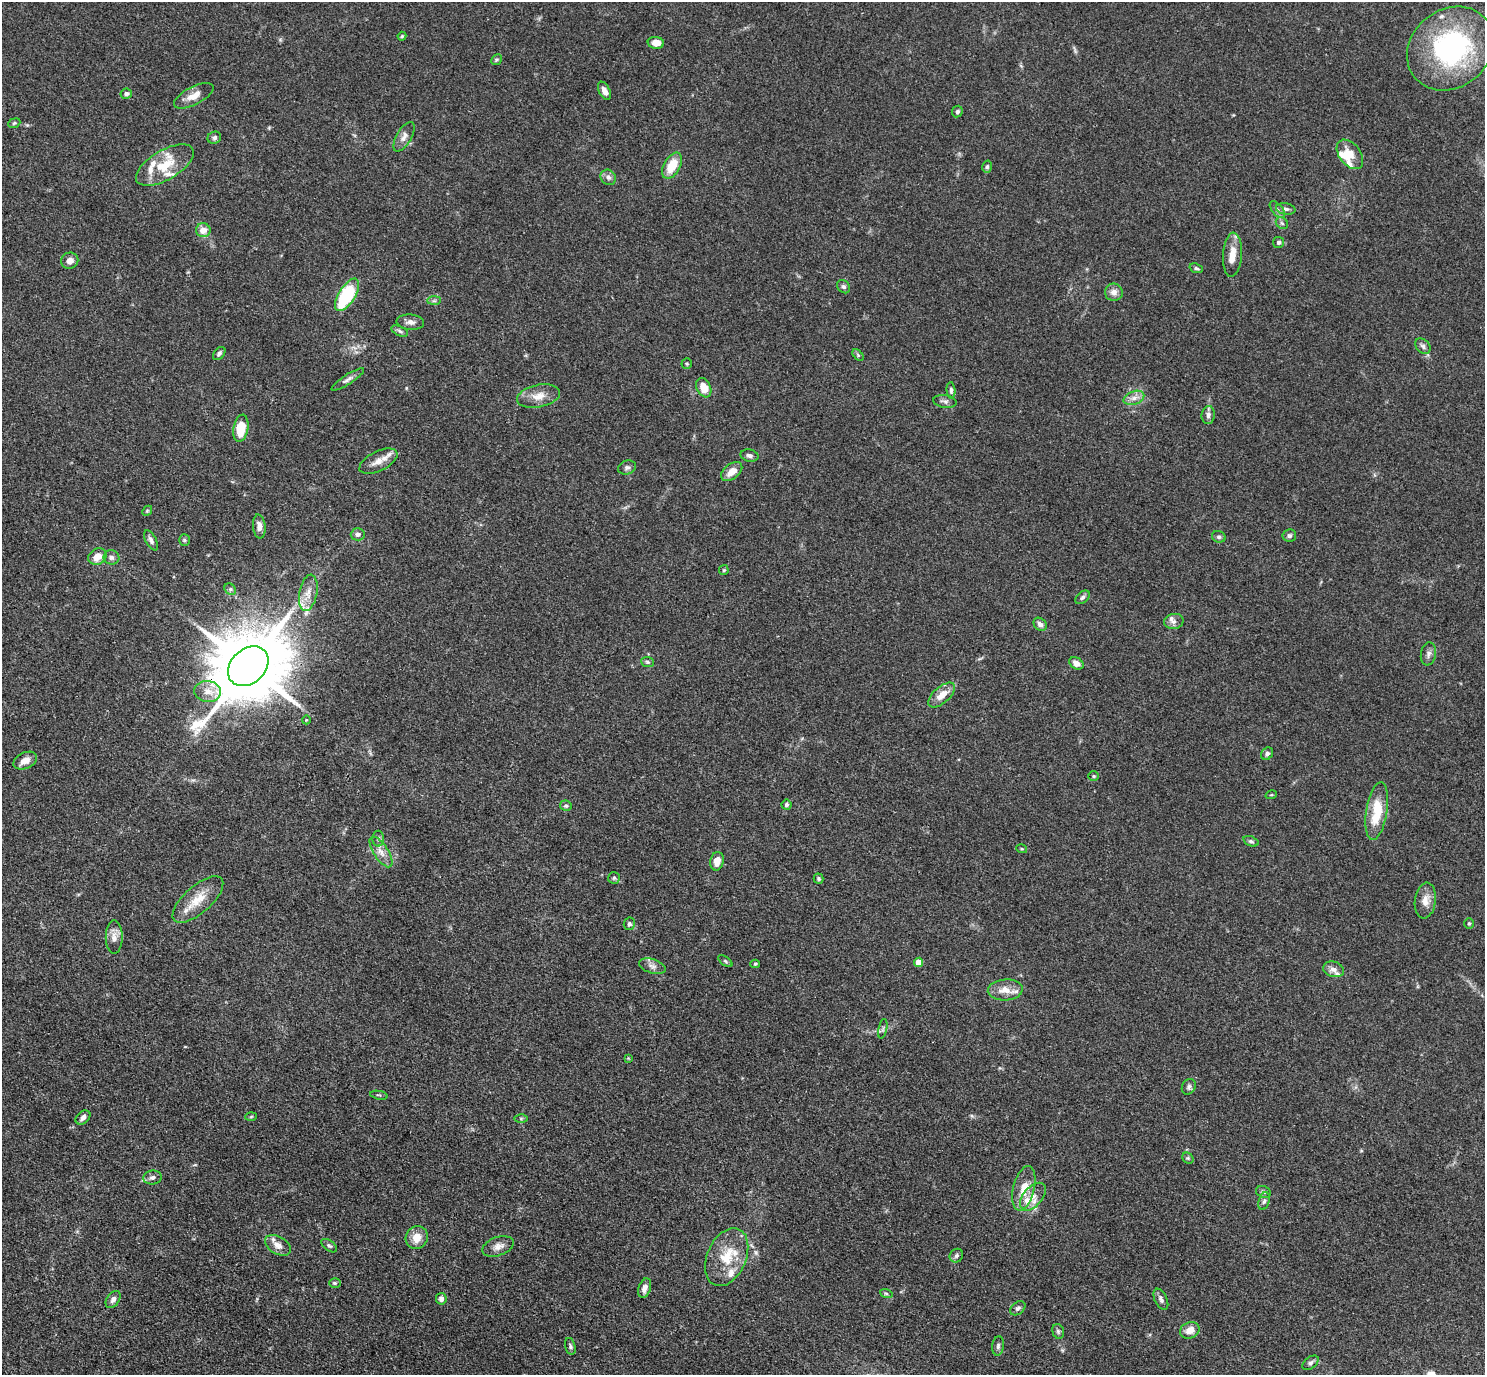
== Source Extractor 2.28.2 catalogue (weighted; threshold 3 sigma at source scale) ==
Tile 7 of 4 x 4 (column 3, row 2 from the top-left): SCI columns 2971-4453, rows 3043-4415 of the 5940 x 5944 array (HDU 1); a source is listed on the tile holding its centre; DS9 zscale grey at full resolution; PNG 1487 x 1377 px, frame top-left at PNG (2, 2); each listed source drawn as its Kron ellipse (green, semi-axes under 4 px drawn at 4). Shown black and unused: <1% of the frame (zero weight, under 3 of 4 exposures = <1% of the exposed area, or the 3 px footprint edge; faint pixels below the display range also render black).
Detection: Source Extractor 2.28.2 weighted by HDU 2 'WHT'; one run over the whole footprint, this tile lists its part. Background 0.0727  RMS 0.0056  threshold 0.0253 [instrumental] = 3 sigma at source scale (4.5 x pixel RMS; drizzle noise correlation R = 1.50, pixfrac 1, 0.05/0.05 arcsec/px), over >= 5 px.
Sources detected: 138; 1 inside a brighter object's white glare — neither listed nor drawn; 13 inside a brighter listed object's ellipse — not listed separately; the other 124 listed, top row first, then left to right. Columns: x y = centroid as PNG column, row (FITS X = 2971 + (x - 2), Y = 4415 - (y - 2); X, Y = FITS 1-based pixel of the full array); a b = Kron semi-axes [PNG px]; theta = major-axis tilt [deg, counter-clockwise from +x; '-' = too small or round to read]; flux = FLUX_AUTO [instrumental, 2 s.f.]
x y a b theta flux
402 36 4 4 - 0.68
656 43 8 6 -5 5.5
1451 48 46 39 39 95
496 60 5 5 - 0.88
604 91 10 5 -62 3
126 94 6 5 - 1.6
194 96 21 9 27 6.2
957 111 6 5 - 1.4
14 123 6 4 22 0.85
404 137 16 7 60 3.4
214 138 7 6 - 1.5
1350 154 17 10 -52 8
165 165 32 15 30 16
672 166 14 8 60 12
987 167 6 5 - 1
608 177 8 7 - 2.1
1286 209 10 5 -8 1.7
1277 210 10 5 -49 1.8
1282 223 7 5 -44 1.1
203 230 7 7 - 5.4
1279 242 5 5 - 1.2
1232 255 22 9 86 7.5
70 261 8 8 - 3.5
1196 268 7 4 -18 0.95
843 287 7 6 - 1.3
1114 292 9 8 - 3.4
347 295 18 8 58 40
434 301 7 4 1 1.1
410 322 14 7 -5 2.9
400 331 9 4 -26 1.3
1423 346 9 6 -47 1.7
219 354 7 5 50 1.4
858 355 7 4 -46 0.92
687 364 5 5 - 0.74
348 379 19 5 33 2.3
704 388 10 7 -67 8.1
951 390 8 4 -86 1.3
538 396 22 11 11 7.2
1134 398 11 6 20 3.2
945 401 12 6 -8 1.9
1208 415 9 6 84 2
241 428 14 7 80 13
750 456 9 6 -13 2
378 461 21 10 26 6
627 468 9 6 19 1.6
732 472 12 7 38 5.6
147 511 5 4 - 0.71
259 526 12 6 -84 3.6
358 534 7 6 - 2.2
1289 536 7 6 - 1.6
1219 537 7 5 -21 1.3
151 540 11 5 -62 2.1
184 540 6 5 - 0.97
97 557 9 7 32 6.4
111 557 8 7 - 2
724 570 5 5 - 0.71
230 589 6 5 - 1.2
308 593 18 9 79 6.1
1082 597 8 5 40 1.4
1174 621 10 7 12 2.2
1040 624 7 5 -41 2.7
1428 654 11 7 80 2.3
648 662 6 5 - 1.1
1076 663 7 5 -30 3.5
248 666 23 17 45 6100
208 691 13 10 -6 6.1
942 695 16 8 41 6.9
306 720 4 3 - 0.42
1267 754 7 5 45 1.6
25 761 12 8 25 4.2
1094 776 5 5 - 0.8
1271 795 6 3 17 0.58
786 805 5 5 - 1.1
566 806 6 5 - 0.98
1377 811 29 10 81 19
378 839 8 6 90 1.4
1251 841 8 5 -21 1.3
1022 849 5 3 - 0.63
381 852 18 7 -57 4.9
717 861 9 6 77 5.4
614 878 6 6 - 1
819 878 5 5 - 0.94
198 900 31 13 41 12
1425 901 18 10 83 5.5
1469 923 5 4 - 0.71
629 924 6 5 - 1.5
114 937 17 8 -89 4
725 961 8 4 -36 1.1
919 962 4 4 - 9.3
755 964 5 4 - 0.73
652 966 13 7 -18 2.7
1334 969 10 7 -16 3
1005 990 17 10 4 6.8
883 1029 10 3 79 0.91
628 1058 4 4 - 0.46
1189 1087 8 6 61 1.6
379 1095 9 2 -10 0.76
83 1117 8 6 40 2.7
251 1117 6 4 2 0.65
521 1118 6 4 0 0.89
1188 1158 6 5 - 0.81
153 1177 9 7 7 2.1
1024 1188 23 10 76 9.6
1263 1192 7 5 -22 1.2
1033 1197 16 9 49 5.7
1264 1201 9 5 74 1.6
417 1238 12 11 - 7.1
278 1245 14 8 -31 4.8
329 1246 9 5 -35 1.2
498 1246 16 9 19 4.1
956 1256 7 6 - 1.3
727 1257 30 19 66 18
335 1283 6 5 - 0.88
645 1288 10 6 71 3.6
886 1293 6 4 -19 0.87
113 1299 9 6 55 2.3
441 1299 6 5 - 2.7
1161 1299 11 6 -64 2
1018 1308 8 6 39 1.5
1190 1330 10 8 23 5.8
1058 1331 7 5 -73 1.2
570 1346 8 5 -75 1.2
998 1346 10 5 82 1.5
1310 1363 9 5 38 1.5
Overlapping masked pixels (flux is a lower limit): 1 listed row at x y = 248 666